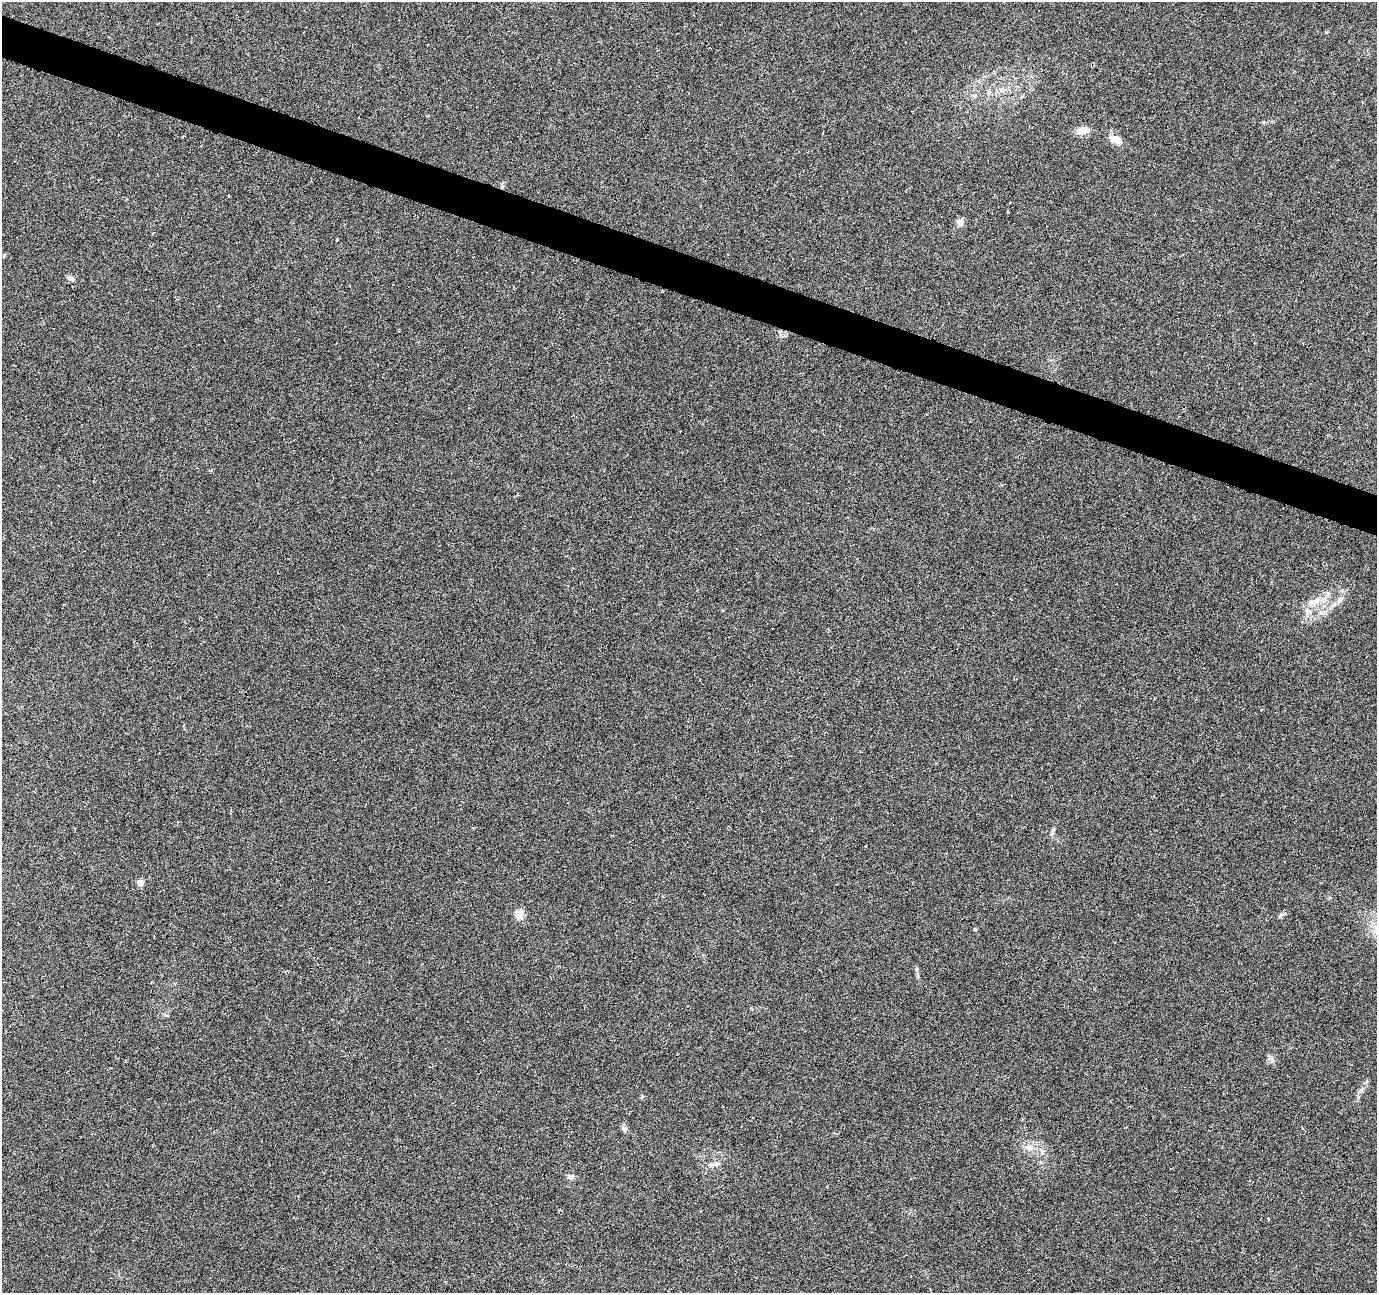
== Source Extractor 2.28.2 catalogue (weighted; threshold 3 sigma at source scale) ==
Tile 11 of 4 x 4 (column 3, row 3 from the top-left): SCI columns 2756-4130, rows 1565-2855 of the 5505 x 5644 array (HDU 1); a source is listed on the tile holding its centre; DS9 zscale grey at full resolution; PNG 1379 x 1295 px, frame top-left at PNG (2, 2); no overlay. Shown black and unused: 3% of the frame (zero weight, under 3 of 6 exposures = <1% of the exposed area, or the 3 px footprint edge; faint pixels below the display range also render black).
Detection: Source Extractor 2.28.2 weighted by HDU 2 'WHT'; one run over the whole footprint, this tile lists its part. Background 0.0271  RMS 0.0039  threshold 0.0158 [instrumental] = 3 sigma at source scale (4.09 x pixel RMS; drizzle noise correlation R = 1.36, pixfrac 0.8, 0.0396/0.0396 arcsec/px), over >= 5 px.
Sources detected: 18; all 18 listed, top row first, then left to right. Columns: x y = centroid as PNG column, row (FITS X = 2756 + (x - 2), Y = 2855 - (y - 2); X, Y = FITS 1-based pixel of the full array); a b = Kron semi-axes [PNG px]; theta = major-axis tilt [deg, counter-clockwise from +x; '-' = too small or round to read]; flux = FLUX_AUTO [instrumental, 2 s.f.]
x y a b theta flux
1002 90 7 4 0 0.9
974 95 6 4 -1 0.6
1083 130 12 7 12 4
1116 140 15 8 -27 3.5
502 186 6 5 - 0.6
960 222 5 5 - 6.6
71 278 9 6 -23 1.1
1340 599 10 7 51 1.4
1316 601 12 8 39 2.8
1285 861 3 3 - 1.9
140 883 5 4 - 6.2
519 914 5 5 - 13
1281 915 9 3 45 0.62
975 929 5 4 - 0.51
624 1129 8 6 -54 0.94
1029 1148 10 8 -14 2.1
716 1164 8 7 - 1.3
571 1177 8 7 - 1.3
Unlisted compact peaks at least as high as the median listed source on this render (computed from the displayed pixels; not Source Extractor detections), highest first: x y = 642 1096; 916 969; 1326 32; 166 1015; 1272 1061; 1360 1091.